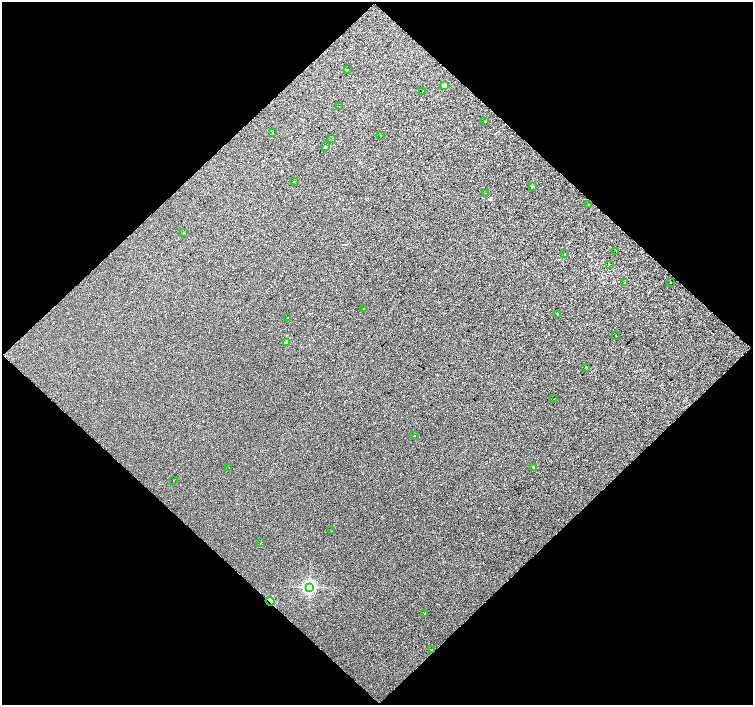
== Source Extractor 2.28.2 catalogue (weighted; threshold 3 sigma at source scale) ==
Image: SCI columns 1-3002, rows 86-2895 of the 3002 x 2999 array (HDU 1 of 3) = the unmasked area's bounding box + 8 px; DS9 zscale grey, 4 x 4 block average (1 PNG px = mean of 4 x 4 image px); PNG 755 x 707 px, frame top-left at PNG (2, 2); each listed source drawn as its Kron ellipse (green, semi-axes under 4 px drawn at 4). Shown black and unused: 50% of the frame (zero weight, under 2 of 3 exposures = <1% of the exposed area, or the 3 px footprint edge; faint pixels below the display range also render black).
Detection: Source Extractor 2.28.2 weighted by HDU 2 'WHT'. Background 0.0138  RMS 0.0078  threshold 0.0351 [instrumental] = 3 sigma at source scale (4.5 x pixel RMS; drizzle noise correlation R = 1.50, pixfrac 1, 0.0396/0.0396 arcsec/px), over >= 5 px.
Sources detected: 38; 2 cosmic-ray / hot-pixel residue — neither listed nor drawn; the other 36 listed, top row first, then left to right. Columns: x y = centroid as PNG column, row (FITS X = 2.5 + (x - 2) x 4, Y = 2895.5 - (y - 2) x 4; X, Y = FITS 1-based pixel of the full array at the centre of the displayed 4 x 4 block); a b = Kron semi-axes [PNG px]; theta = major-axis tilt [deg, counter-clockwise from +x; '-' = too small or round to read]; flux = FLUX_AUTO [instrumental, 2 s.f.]
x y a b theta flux
347 70 2 2 - 0.97
444 86 2 2 - 42
423 91 2 2 - 1.8
339 107 2 2 - 0.77
485 121 2 2 - 0.88
272 133 2 2 - 1.2
381 135 2 2 - 1
332 138 2 2 - 2.2
325 146 2 2 - 8.4
294 181 2 2 - 1.1
532 187 2 2 - 8.9
486 193 2 2 - 1.1
588 205 2 2 - 6.3
184 233 2 2 - 1.6
616 252 2 2 - 0.76
564 254 2 2 - 0.74
609 264 2 2 - 0.79
670 282 2 2 - 160
624 283 2 2 - 20
364 309 2 2 - 2.8
558 315 2 2 - 5.9
288 318 2 2 - 1.1
615 335 2 2 - 0.79
286 343 2 2 - 28
586 367 2 2 - 0.79
554 399 2 2 - 2
414 436 2 2 - 0.91
229 467 2 2 - 2.6
534 467 2 2 - 9.7
173 480 2 2 - 0.81
331 531 2 2 - 0.85
261 543 2 2 - 0.85
310 587 3 2 - 880
270 601 5 2 - 27
425 613 2 2 - 2.9
432 650 2 2 - 4.5
Overlapping masked pixels (flux is a lower limit): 1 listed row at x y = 270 601
Diffuse or blended objects may show on this block-average render without a row.